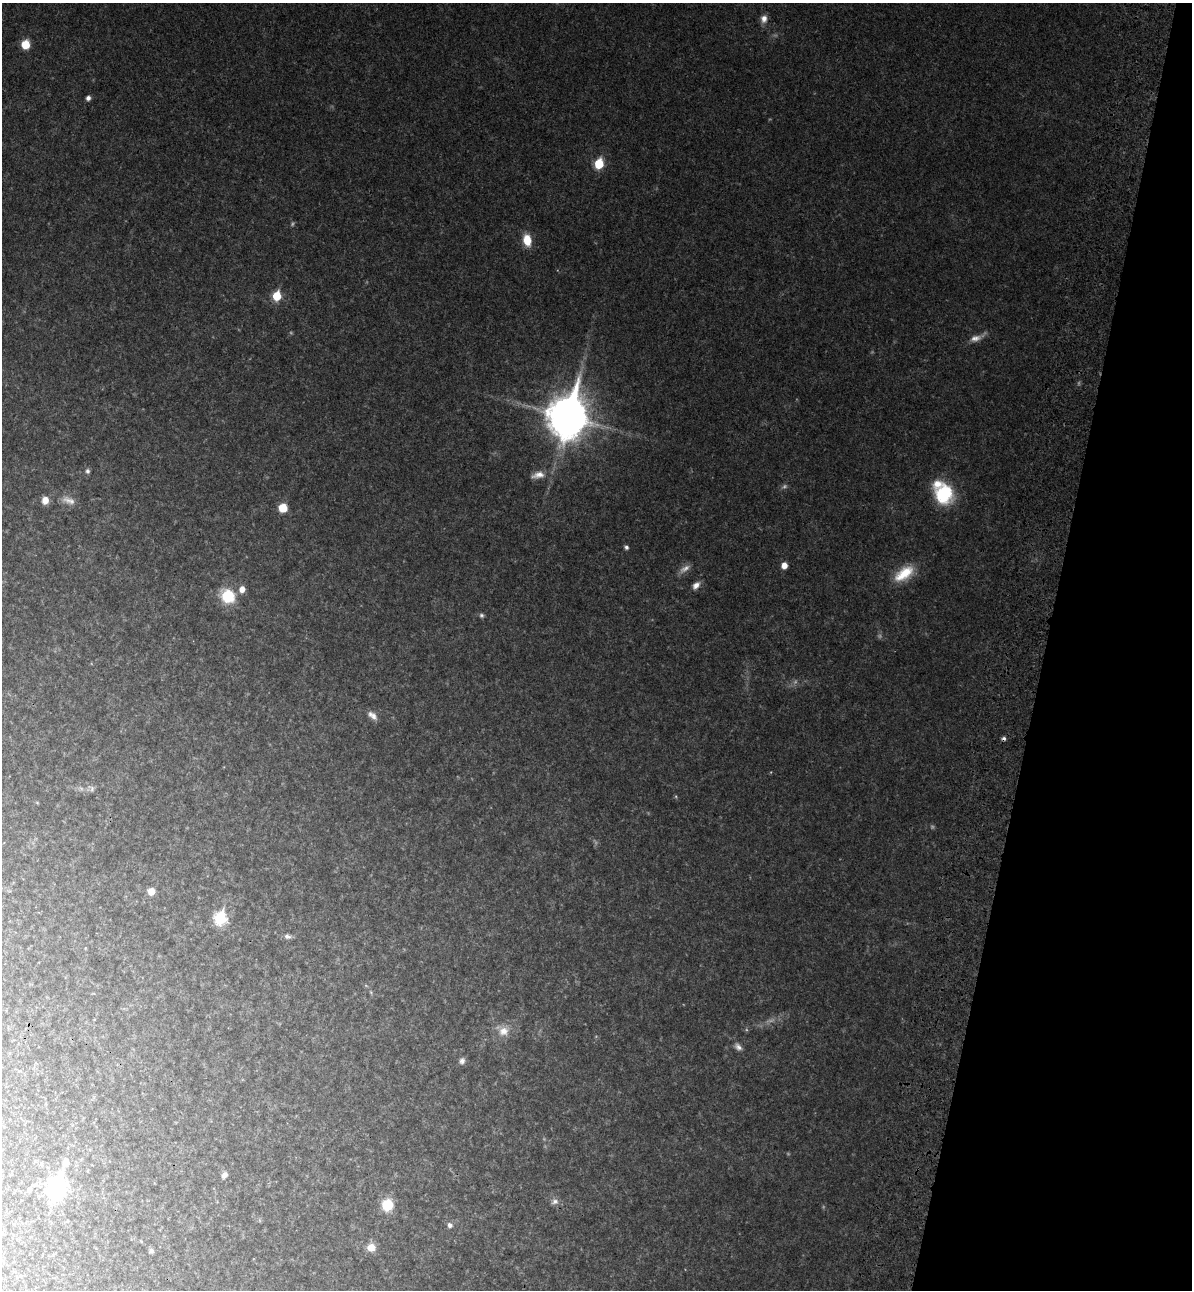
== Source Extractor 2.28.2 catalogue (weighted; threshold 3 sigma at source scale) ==
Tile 8 of 4 x 4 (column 4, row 2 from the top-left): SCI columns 3812-5001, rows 2622-3909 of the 5367 x 5240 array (HDU 1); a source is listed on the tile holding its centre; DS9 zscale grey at full resolution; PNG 1194 x 1292 px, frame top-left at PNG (2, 3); no overlay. Shown black and unused: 12% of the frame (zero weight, under 3 of 4 exposures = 6% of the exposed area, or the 3 px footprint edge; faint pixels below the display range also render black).
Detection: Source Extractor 2.28.2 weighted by HDU 2 'WHT'; one run over the whole footprint, this tile lists its part. Background 0.0282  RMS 0.004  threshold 0.0179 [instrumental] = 3 sigma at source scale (4.5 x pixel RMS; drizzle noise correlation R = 1.50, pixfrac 1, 0.05/0.05 arcsec/px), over >= 5 px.
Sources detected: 58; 16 too faint to see at this stretch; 1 cosmic-ray / hot-pixel residue — not listed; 2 inside a brighter listed object's ellipse — not listed separately; the other 39 listed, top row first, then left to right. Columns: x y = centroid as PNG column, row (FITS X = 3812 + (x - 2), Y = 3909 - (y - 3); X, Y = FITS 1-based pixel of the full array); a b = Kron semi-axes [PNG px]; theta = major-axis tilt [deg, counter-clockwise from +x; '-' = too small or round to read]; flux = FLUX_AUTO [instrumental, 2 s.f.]
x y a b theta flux
764 19 11 8 77 3
25 44 7 7 - 10
88 98 6 5 - 1.6
599 164 7 5 73 23
527 240 12 8 -80 9.4
277 296 6 5 - 17
977 338 24 7 24 3.7
568 416 16 12 77 1500
87 471 7 6 - 1.1
538 475 20 10 13 4.5
944 494 24 22 -72 24
45 500 8 7 - 4
283 508 7 7 - 9.3
626 547 5 4 - 1.1
784 565 6 5 - 4.1
904 573 28 14 35 13
696 585 11 7 44 2.8
228 596 21 18 -36 14
482 615 6 6 - 0.99
372 715 15 8 -40 2.9
91 788 12 8 -50 1.8
676 796 5 4 - 0.51
37 802 6 3 -20 0.38
151 891 7 7 - 4.4
220 918 8 7 - 44
288 936 10 6 -11 1.6
371 992 6 4 -87 0.5
503 1030 19 15 -28 6.2
738 1047 13 8 -43 2.2
462 1061 8 7 - 1.7
66 1162 12 7 67 3.9
224 1175 7 6 - 2.3
57 1188 10 8 77 200
29 1190 6 5 - 1.1
555 1201 11 8 22 2.1
387 1205 9 8 - 17
450 1225 7 6 - 1.8
371 1247 11 10 - 4.8
151 1251 5 5 - 1